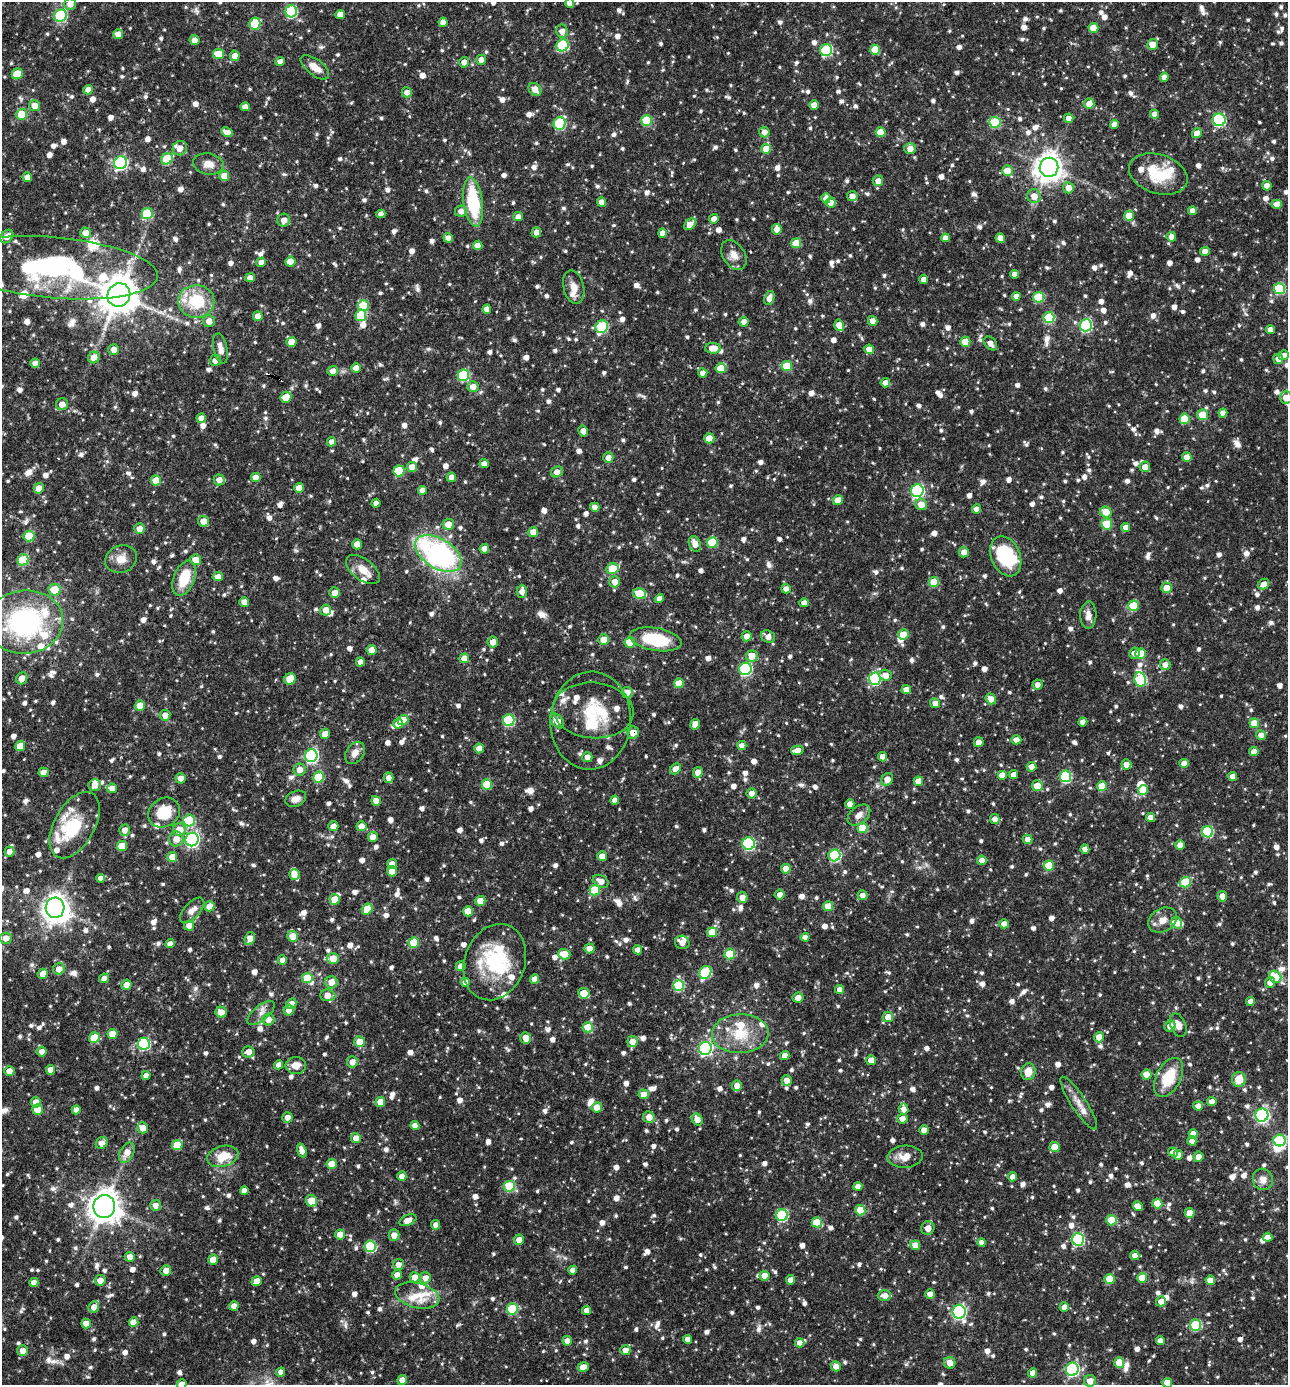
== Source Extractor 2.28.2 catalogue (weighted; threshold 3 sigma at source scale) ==
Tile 11 of 4 x 4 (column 3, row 3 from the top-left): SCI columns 2842-4127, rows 1385-2767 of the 5550 x 5536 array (HDU 1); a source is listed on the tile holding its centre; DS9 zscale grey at full resolution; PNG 1290 x 1387 px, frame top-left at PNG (2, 2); each listed source drawn as its Kron ellipse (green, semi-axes under 4 px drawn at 4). Shown black and unused: <1% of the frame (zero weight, under 3 of 4 exposures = <1% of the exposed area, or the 3 px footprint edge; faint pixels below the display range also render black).
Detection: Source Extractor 2.28.2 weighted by HDU 2 'WHT'; one run over the whole footprint, this tile lists its part. Background 0.0682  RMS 0.0037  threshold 0.0164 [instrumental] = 3 sigma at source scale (4.5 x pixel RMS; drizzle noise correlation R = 1.50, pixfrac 1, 0.05/0.05 arcsec/px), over >= 5 px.
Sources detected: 1462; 6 inside a brighter object's white glare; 3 cosmic-ray / hot-pixel residue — neither listed nor drawn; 50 inside a brighter listed object's ellipse — not listed separately; of the other 1403, all 500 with FLUX_AUTO >= 2.31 (the completeness limit of this list) listed and drawn (903 fainter detections not listed), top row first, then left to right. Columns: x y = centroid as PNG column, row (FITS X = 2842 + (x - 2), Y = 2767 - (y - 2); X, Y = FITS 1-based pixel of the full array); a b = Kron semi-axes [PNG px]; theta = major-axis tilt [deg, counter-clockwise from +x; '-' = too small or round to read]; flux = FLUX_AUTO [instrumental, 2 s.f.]
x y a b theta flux
570 3 4 4 - 2.7
70 4 6 5 - 3
291 11 6 5 - 35
340 14 4 4 - 3.3
60 16 6 6 - 37
443 22 4 4 - 2.7
255 23 6 5 - 19
1093 28 5 5 - 7.1
562 31 6 5 - 2.9
118 34 5 5 - 2.8
195 40 5 5 - 2.5
1152 44 5 5 - 4
562 45 6 6 - 29
826 50 6 5 - 34
875 50 5 5 - 10
219 54 5 5 - 6.6
235 56 5 5 - 3
481 60 5 5 - 2.7
280 62 4 4 - 2.7
464 62 5 5 - 2.5
315 67 17 8 -37 4.2
17 74 6 5 - 11
1164 77 4 4 - 2.4
535 89 7 5 -46 3.5
88 90 5 4 - 2.4
407 92 5 5 - 2.3
1089 104 5 5 - 4.4
814 105 4 4 - 3.5
35 106 5 5 - 4
245 107 5 4 - 2.6
22 114 5 5 - 12
1155 114 4 4 - 2.7
1069 118 5 4 - 2.5
647 120 5 5 - 19
1219 120 6 6 - 47
995 122 5 5 - 22
560 123 6 5 - 31
1114 124 4 4 - 2.9
227 132 6 4 -27 3.5
764 132 5 5 - 2.7
880 132 5 5 - 7.3
1197 133 5 4 - 3.8
180 148 7 7 - 3.3
766 149 5 5 - 6.7
910 149 5 5 - 3.2
167 159 6 5 - 15
120 163 6 6 - 64
208 164 15 10 -10 3.6
1049 167 9 9 - 420
1007 171 5 5 - 5.6
1158 174 30 19 -18 15
224 176 5 5 - 4.3
27 177 5 4 - 2.4
878 181 5 5 - 2.6
1267 186 5 4 - 3.1
1068 188 5 5 - 3.1
852 196 5 5 - 2.7
1034 196 7 6 - 3.3
826 198 5 4 - 2.4
473 202 25 9 -83 23
602 202 5 4 - 3.2
831 202 5 5 - 2.5
1277 204 5 4 - 4.2
461 211 6 5 - 2.5
1192 211 4 4 - 2.4
147 213 6 5 - 18
381 214 4 4 - 2.4
1129 216 5 5 - 6.9
518 217 5 4 - 2.3
714 219 5 4 - 2.4
284 220 6 6 - 3
690 224 7 4 43 4.2
777 229 5 4 - 3.2
536 232 5 5 - 2.4
86 233 5 5 - 3.6
662 233 5 4 - 2.6
7 236 7 5 50 3.3
1171 237 5 5 - 2.5
448 238 5 4 - 2.4
945 238 4 4 - 2.6
1000 238 4 4 - 3.1
796 243 5 5 - 7.8
478 245 5 4 - 2.6
1205 251 5 4 - 2.6
734 255 16 11 -57 3.4
261 262 5 4 - 2.6
290 262 5 5 - 6.5
54 268 104 30 -5 83
1014 274 4 4 - 2.4
250 278 5 4 - 2.8
924 279 4 4 - 2.8
574 287 17 10 -76 3.8
1280 289 5 5 - 27
119 295 12 11 - 820
1016 296 4 4 - 2.4
1038 297 5 5 - 16
769 298 7 4 68 3.2
196 301 18 16 0 17
363 306 5 5 - 13
487 309 4 4 - 3
361 315 5 5 - 15
258 316 5 4 - 3.9
1049 318 5 5 - 21
209 321 6 6 - 2.9
873 321 5 4 - 3.2
744 322 5 5 - 2.4
839 325 6 5 - 4.8
1086 325 6 6 - 43
602 327 7 6 - 30
1271 330 4 4 - 2.7
291 342 5 5 - 5.3
965 342 5 5 - 7.6
990 343 8 5 -47 2.6
220 348 15 7 -78 2.9
713 348 8 5 -2 4.4
869 349 5 4 - 3.9
114 350 5 5 - 3.1
1284 355 5 5 - 2.4
94 357 6 5 - 4.1
1278 359 5 5 - 2.5
215 360 6 5 - 2.4
35 363 4 4 - 2.4
787 366 5 5 - 12
356 368 5 4 - 3.2
721 368 5 5 - 8
333 371 5 5 - 2.5
703 373 5 4 - 2.6
463 375 6 5 - 30
885 383 5 4 - 2.3
473 387 5 5 - 2.7
286 397 6 5 - 6.1
1286 398 6 6 - 3.1
62 404 6 6 - 3
1223 413 4 4 - 2.6
1202 415 5 5 - 9.2
201 418 4 4 - 2.7
1184 419 5 5 - 11
583 431 6 4 -60 2.9
709 438 5 5 - 6.1
332 442 4 4 - 2.5
1187 457 5 4 - 3.4
608 458 5 5 - 2.7
484 464 4 4 - 2.5
412 467 5 5 - 3.1
1145 467 5 5 - 2.8
399 471 5 5 - 16
557 472 6 5 - 3.1
256 477 5 4 - 3.9
451 477 5 4 - 2.5
156 480 5 5 - 6.7
219 480 5 5 - 2.4
39 488 5 5 - 4.2
299 488 5 5 - 3.5
422 490 4 4 - 2.6
917 491 6 6 - 53
838 500 5 4 - 4.2
376 503 4 4 - 2.4
921 504 6 6 - 4.4
595 507 4 4 - 2.6
976 509 4 4 - 2.5
1106 512 6 5 - 7.2
203 521 5 5 - 4.1
448 524 6 5 - 4.3
1107 524 5 5 - 8.5
1126 527 4 4 - 2.7
139 529 5 5 - 2.6
533 532 5 5 - 3.9
29 536 5 5 - 11
712 542 5 5 - 16
357 544 5 4 - 3.2
695 544 8 5 -68 2.8
484 549 5 4 - 3.2
964 552 5 5 - 2.9
438 554 26 15 -32 77
1006 556 21 14 -67 21
121 559 16 13 20 4.5
23 560 5 5 - 17
196 560 5 5 - 4.1
612 569 6 5 - 12
363 570 19 10 -37 4.7
218 577 5 4 - 2.8
184 578 18 10 68 11
615 582 5 5 - 3.6
934 582 5 5 - 9
1264 584 6 5 - 2.6
1167 588 5 5 - 4.7
786 589 5 4 - 2.5
55 590 6 6 - 8.9
522 591 6 5 - 2.6
334 593 5 5 - 2.7
640 594 6 5 - 15
659 598 4 4 - 2.7
244 602 5 4 - 2.7
804 603 4 4 - 2.6
1133 606 5 5 - 9.5
326 610 5 5 - 3.2
1088 615 13 8 88 2.7
25 622 38 31 5 67
903 635 5 5 - 7.1
747 636 5 5 - 2.9
768 637 7 6 - 2.8
656 639 26 11 -10 19
604 640 5 5 - 5.5
493 642 5 5 - 3.1
630 642 5 5 - 11
372 650 5 5 - 4
1135 653 5 5 - 2.5
1141 654 5 5 - 8.6
752 656 6 5 - 4.7
464 658 5 5 - 4.4
360 662 5 4 - 2.5
1165 665 5 5 - 2.5
745 669 6 6 - 44
885 675 6 5 - 3.1
22 678 6 5 - 2.8
290 679 6 5 - 9
875 679 6 6 - 36
1140 679 7 5 -78 29
679 683 5 5 - 7.7
1037 685 5 5 - 2.4
906 690 4 4 - 3
627 692 5 5 - 2.9
991 699 5 5 - 3.5
935 703 5 5 - 2.6
140 705 5 5 - 5.1
593 710 40 28 -5 18
165 715 5 5 - 3
403 720 5 5 - 7.4
509 720 6 5 - 30
591 720 49 40 85 22
557 721 8 5 -50 3.4
1083 722 4 4 - 2.5
1254 723 5 5 - 6.1
398 724 5 4 - 2.5
695 724 5 5 - 3.3
633 733 6 6 - 3.8
325 734 5 5 - 3.7
1261 735 5 5 - 2.6
1016 740 5 4 - 2.6
979 742 5 5 - 2.8
742 745 5 4 - 2.6
20 746 5 5 - 6.8
479 748 5 4 - 3.9
797 750 6 4 11 2.9
1254 752 4 4 - 3
355 753 12 8 54 3.1
311 756 6 6 - 62
587 757 5 5 - 2.6
883 757 4 4 - 2.6
1184 763 4 4 - 2.9
1126 764 5 5 - 2.8
1032 767 5 4 - 2.8
675 769 6 5 - 2.9
300 770 6 6 - 2.8
43 772 5 4 - 4.5
698 772 5 5 - 3.8
1002 775 5 5 - 4.2
1014 775 4 4 - 3.1
1066 776 6 5 - 33
1233 776 4 4 - 2.6
318 777 5 5 - 16
181 778 5 5 - 2.9
389 778 5 5 - 2.3
887 779 7 5 62 3.7
918 781 5 4 - 4.2
487 784 5 5 - 12
95 785 6 5 - 2.3
1037 786 5 5 - 5.4
1102 786 5 5 - 9.3
112 788 5 5 - 3
1143 790 5 5 - 7.6
752 793 5 5 - 2.5
296 799 11 7 22 2.5
615 800 4 4 - 2.4
376 801 5 4 - 2.6
850 804 5 4 - 2.7
164 813 16 14 34 12
859 815 13 8 40 2.8
1151 817 5 4 - 2.4
995 819 5 5 - 2.6
189 820 6 6 - 21
74 825 36 20 61 17
333 826 5 5 - 2.6
361 826 5 5 - 3.6
862 828 5 5 - 11
124 830 6 5 - 2.4
179 830 6 6 - 6
1207 832 5 5 - 27
373 837 5 5 - 3
176 839 7 7 - 3.4
1028 839 4 4 - 2.8
192 840 7 6 - 77
749 843 6 6 - 44
1180 845 4 4 - 2.8
122 846 5 5 - 7.9
1085 849 4 4 - 2.5
9 852 5 5 - 2.7
835 855 6 6 - 35
602 856 5 4 - 4.5
172 857 5 5 - 4.6
982 860 4 4 - 2.8
392 864 5 5 - 2.9
1049 866 5 5 - 12
786 869 5 4 - 5
392 871 5 5 - 6.3
294 874 5 5 - 2.8
101 878 4 4 - 2.3
601 881 8 6 -27 3.2
1185 882 6 5 - 18
595 890 5 5 - 15
780 895 5 5 - 2.5
862 895 5 5 - 2.4
1222 896 5 5 - 2.7
742 897 5 5 - 2.8
335 899 5 5 - 5.9
480 901 5 5 - 6.7
209 906 5 5 - 5.2
828 906 5 5 - 5.5
55 908 10 9 - 340
367 909 6 5 - 8.2
192 910 16 8 47 2.8
468 911 5 5 - 7.7
1163 920 15 11 30 3.7
1177 923 6 5 - 4
1004 924 5 4 - 2.7
189 926 5 5 - 3.4
712 932 5 5 - 6.9
293 936 5 5 - 5
805 937 4 4 - 2.3
6 938 6 6 - 2.8
250 939 6 5 - 3.6
682 942 7 6 - 3.2
414 943 5 5 - 12
170 944 5 4 - 2.6
590 948 5 5 - 2.6
638 950 4 4 - 2.5
564 954 6 5 - 7
730 954 5 5 - 15
333 958 6 5 - 5.8
282 960 4 4 - 2.3
495 962 39 30 70 31
461 966 5 5 - 2.5
59 969 6 5 - 3
705 972 7 5 59 24
43 974 5 5 - 3.2
1275 977 6 5 - 10
104 978 5 4 - 2.4
307 978 5 5 - 12
535 979 5 4 - 3.4
331 982 6 6 - 3.5
465 982 4 4 - 2.7
1270 982 5 5 - 2.9
126 985 5 5 - 2.5
679 985 5 5 - 25
840 990 4 4 - 2.5
584 993 6 5 - 9.2
328 995 7 6 - 3.8
798 998 5 5 - 2.6
1250 1001 4 4 - 2.4
291 1004 5 5 - 2.5
289 1010 5 5 - 2.6
221 1012 5 5 - 4.1
261 1013 16 7 40 2.8
888 1017 5 5 - 4.2
268 1019 6 6 - 3
1178 1025 12 7 -67 2.7
1170 1026 5 5 - 2.9
588 1027 5 5 - 12
113 1034 5 5 - 6.2
740 1034 28 19 2 13
1099 1037 5 5 - 4.6
94 1038 5 5 - 9.9
526 1038 6 5 - 4.2
359 1042 5 5 - 4.9
632 1042 5 5 - 4.7
144 1044 6 6 - 40
705 1048 6 6 - 64
42 1052 5 5 - 2.5
248 1052 6 5 - 2.9
785 1056 5 4 - 2.6
871 1060 5 5 - 2.9
352 1062 5 5 - 2.9
279 1065 4 4 - 2.4
296 1065 10 8 4 4.1
50 1070 5 4 - 3.1
9 1071 5 5 - 2.8
1028 1072 8 7 - 4.8
146 1075 4 4 - 2.3
1147 1075 5 5 - 7.1
1169 1077 21 12 63 12
1239 1079 7 7 - 6
787 1080 5 5 - 3.3
737 1086 5 5 - 3
644 1094 5 5 - 4
1212 1101 4 4 - 2.5
36 1102 5 4 - 3.1
380 1102 5 5 - 5.7
1079 1103 31 7 -57 4.4
1198 1106 5 4 - 2.5
597 1107 5 5 - 3.9
904 1109 5 5 - 2.8
38 1110 5 5 - 7.2
76 1110 4 4 - 2.4
1262 1115 6 6 - 67
287 1117 5 5 - 2.6
649 1117 6 5 - 3.9
697 1119 6 5 - 3
902 1119 5 5 - 3.2
415 1125 4 4 - 2.9
143 1128 5 5 - 4
924 1130 4 4 - 3.3
1193 1134 5 4 - 3.2
356 1138 5 5 - 3
1280 1140 6 6 - 33
1192 1141 4 4 - 2.5
102 1143 6 5 - 2.9
177 1145 5 5 - 7.2
1055 1147 5 5 - 6.6
302 1150 7 4 -70 2.9
127 1152 10 6 62 3.8
1173 1152 5 4 - 2.9
1178 1155 5 5 - 2.7
223 1156 16 10 16 8.2
905 1157 18 11 3 4.3
1198 1157 5 5 - 2.5
332 1164 5 5 - 6.7
402 1176 4 4 - 2.8
1012 1177 4 4 - 2.6
1263 1179 11 10 - 2.9
509 1186 5 5 - 19
858 1186 4 4 - 2.4
244 1190 4 4 - 2.3
311 1201 6 5 - 7.8
1157 1203 5 5 - 7.2
155 1205 5 5 - 2.3
104 1206 11 11 - 490
1138 1206 5 4 - 3.4
860 1210 5 5 - 9.8
1190 1213 5 5 - 3
782 1215 6 6 - 28
408 1220 9 5 24 3.1
1111 1220 5 5 - 9.3
817 1222 5 5 - 13
436 1225 4 4 - 2.6
928 1228 7 6 - 3.6
340 1235 5 5 - 3.7
394 1235 5 5 - 3.2
1268 1237 4 4 - 2.6
1078 1239 6 6 - 37
519 1240 5 5 - 3.1
982 1242 4 4 - 2.5
915 1245 5 4 - 4
370 1246 6 5 - 28
1135 1255 5 4 - 2.4
130 1257 5 5 - 2.6
213 1260 5 5 - 4.1
398 1264 5 5 - 2.3
573 1270 4 4 - 2.6
166 1271 6 5 - 2.8
397 1275 5 4 - 3
764 1276 5 5 - 4
415 1277 5 5 - 4.5
425 1278 6 5 - 2.7
1142 1278 5 5 - 5.9
1110 1279 5 5 - 8.8
100 1280 5 5 - 3.3
791 1280 5 4 - 2.5
1210 1280 5 4 - 5.5
257 1281 5 4 - 4.7
34 1282 5 4 - 2.8
930 1294 5 4 - 2.9
417 1295 22 12 -14 6.5
884 1295 6 5 - 3.2
1161 1301 5 5 - 2.5
234 1306 5 4 - 2.3
94 1307 6 5 - 2.5
1064 1307 5 4 - 2.8
512 1309 6 5 - 19
587 1310 5 4 - 2.5
959 1312 7 6 - 62
134 1322 5 4 - 4.4
86 1323 5 4 - 2.7
1195 1325 5 5 - 21
688 1339 4 4 - 2.5
567 1341 5 4 - 2.6
1160 1341 4 4 - 2.3
800 1343 5 4 - 2.5
625 1350 5 5 - 2.8
23 1351 5 5 - 2.7
1119 1362 5 5 - 6.3
950 1363 6 5 - 3
836 1366 5 5 - 2.6
583 1367 6 4 14 4.4
1072 1369 6 6 - 55
281 1372 4 4 - 2.4
1033 1373 4 4 - 3.1
402 1380 5 5 - 2.6
1090 1381 6 6 - 3.5
1167 1383 5 5 - 6.5
182 1384 5 5 - 3.3
Overlapping masked pixels (flux is a lower limit): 2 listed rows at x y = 119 295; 633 733
Isophote crosses this tile's border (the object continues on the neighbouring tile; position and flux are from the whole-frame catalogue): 7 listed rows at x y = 570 3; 70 4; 54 268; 1286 398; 1275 977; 1167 1383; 182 1384